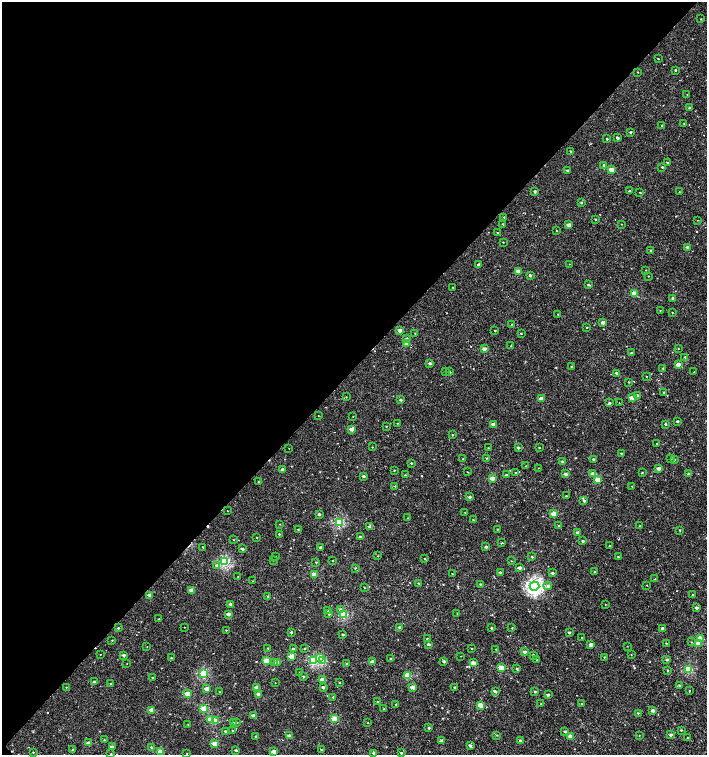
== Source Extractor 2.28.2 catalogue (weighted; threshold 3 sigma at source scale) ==
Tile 5 of 4 x 4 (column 1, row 2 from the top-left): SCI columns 252-1661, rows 3011-4515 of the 6043 x 6058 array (HDU 1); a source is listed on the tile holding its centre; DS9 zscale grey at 2 x 2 block average (1 PNG px = mean of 2 x 2 image px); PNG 709 x 757 px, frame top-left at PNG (2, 2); each listed source drawn as its Kron ellipse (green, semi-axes under 4 px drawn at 4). Shown black and unused: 49% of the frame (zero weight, under 2 of 3 exposures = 2% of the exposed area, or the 3 px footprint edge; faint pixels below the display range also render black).
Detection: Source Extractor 2.28.2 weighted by HDU 2 'WHT'; one run over the whole footprint, this tile lists its part. Background -4.39e-05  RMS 0.0026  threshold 0.0116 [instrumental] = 3 sigma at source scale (4.5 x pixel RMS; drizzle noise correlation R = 1.50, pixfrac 1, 0.0396/0.0396 arcsec/px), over >= 5 px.
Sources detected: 320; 3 cosmic-ray / hot-pixel residue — neither listed nor drawn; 1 coinciding with a brighter row at this scale — not listed separately; the other 316 listed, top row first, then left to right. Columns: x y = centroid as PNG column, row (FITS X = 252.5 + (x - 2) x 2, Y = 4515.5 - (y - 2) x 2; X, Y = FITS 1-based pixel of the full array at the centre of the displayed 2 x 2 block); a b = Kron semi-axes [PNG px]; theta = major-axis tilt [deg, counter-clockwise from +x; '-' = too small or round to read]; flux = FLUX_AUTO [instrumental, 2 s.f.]
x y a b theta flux
701 19 2 2 - 0.34
658 59 2 2 - 0.43
675 70 2 2 - 0.71
638 72 2 2 - 0.26
687 95 2 2 - 0.21
689 108 2 2 - 0.92
684 123 2 2 - 0.28
662 125 2 2 - 0.44
630 132 2 2 - 0.76
617 138 2 2 - 1.5
607 139 2 2 - 0.82
570 151 2 2 - 0.46
667 163 3 2 - 0.46
604 165 2 2 - 0.86
662 167 2 2 - 0.55
611 169 3 2 - 7.7
567 170 2 2 - 0.93
535 191 2 2 - 1.4
630 191 3 2 - 0.61
640 192 2 2 - 0.47
679 192 2 2 - 0.22
581 202 3 3 - 0.67
504 217 2 2 - 0.52
595 219 2 2 - 0.5
698 220 2 2 - 0.27
503 224 2 2 - 0.47
622 224 3 2 - 0.22
569 225 2 2 - 3.8
557 231 2 2 - 0.27
497 232 2 2 - 0.35
503 242 2 2 - 0.28
687 247 2 2 - 1.6
651 250 2 2 - 2
478 264 2 2 - 1.3
569 264 2 2 - 0.19
646 270 2 2 - 0.22
518 271 3 2 - 4.2
530 275 3 2 - 1.2
648 276 2 2 - 0.29
588 285 3 2 - 0.8
453 287 2 2 - 0.31
634 294 3 2 - 11
673 298 2 2 - 1.8
660 311 2 2 - 0.24
672 312 2 2 - 0.33
558 314 2 2 - 0.2
603 322 2 2 - 3.9
512 325 2 2 - 0.6
587 327 2 2 - 0.67
400 330 3 2 - 3.1
495 330 2 2 - 0.45
415 333 2 2 - 0.22
521 334 2 2 - 0.37
407 338 3 3 - 0.68
407 343 3 2 - 4.2
511 346 3 2 - 0.38
484 349 3 2 - 3.1
678 349 2 2 - 0.22
632 353 2 2 - 1.7
685 357 3 2 - 0.69
430 363 2 2 - 1.6
678 365 2 2 - 5.2
571 366 2 2 - 0.35
663 368 2 2 - 0.34
445 371 2 2 - 0.27
450 372 2 2 - 1.1
694 372 2 2 - 0.29
617 373 2 2 - 3
646 376 2 2 - 0.27
629 382 2 2 - 0.41
664 392 2 2 - 0.4
637 396 2 2 - 2.1
346 397 2 2 - 0.24
632 398 3 2 - 3.4
541 399 3 2 - 4.7
401 400 2 2 - 0.89
609 403 2 2 - 1.1
619 403 2 2 - 0.27
318 416 2 2 - 0.17
353 416 2 2 - 0.23
677 421 2 2 - 1.1
398 423 2 2 - 0.34
493 424 2 2 - 1.9
665 424 2 2 - 0.81
386 426 2 2 - 0.31
352 429 2 2 - 4.4
452 435 2 2 - 0.41
657 444 2 2 - 0.32
372 447 2 2 - 0.27
289 448 2 2 - 0.19
488 448 2 2 - 0.3
518 448 2 2 - 1.3
539 448 2 2 - 0.45
621 453 2 2 - 0.39
486 458 2 2 - 0.44
671 458 3 2 - 0.37
463 459 2 2 - 0.28
593 459 2 2 - 0.82
674 459 2 2 - 1.2
562 461 2 2 - 1.3
411 463 2 2 - 0.65
526 466 2 2 - 0.31
538 468 2 2 - 0.22
659 468 2 2 - 4.3
283 470 2 2 - 3.5
394 470 2 2 - 0.33
468 472 2 2 - 0.32
515 473 2 2 - 0.42
642 473 2 2 - 0.46
566 474 2 2 - 2.2
592 474 3 2 - 3.1
689 474 3 3 - 1.5
405 475 2 2 - 0.33
506 475 2 2 - 0.94
363 476 3 2 - 1.3
492 478 3 2 - 5.2
597 480 3 2 - 6.9
258 482 2 2 - 0.32
395 486 2 2 - 0.37
632 486 2 2 - 0.32
566 496 2 2 - 0.46
470 497 2 2 - 1.6
584 501 3 3 - 1.2
227 511 2 2 - 0.2
465 512 2 2 - 0.23
319 514 2 2 - 1.4
554 514 3 2 - 9.9
407 518 2 2 - 0.26
473 520 2 2 - 0.36
339 522 3 3 - 34
280 524 2 2 - 0.26
370 526 3 2 - 2.3
559 526 2 2 - 0.33
640 526 2 2 - 0.57
298 529 2 2 - 0.38
497 529 2 2 - 0.28
680 530 2 2 - 0.44
578 533 2 2 - 2.8
279 534 2 2 - 0.77
257 537 2 2 - 0.36
360 537 2 2 - 1.9
234 540 2 2 - 0.2
583 541 2 2 - 0.97
502 543 3 2 - 0.54
610 546 2 2 - 0.26
203 547 2 2 - 0.34
320 547 2 2 - 1.1
486 547 2 2 - 1.6
242 549 2 2 - 1.6
378 556 2 2 - 0.26
276 557 2 2 - 0.17
532 557 2 2 - 0.61
618 557 2 2 - 0.38
425 558 2 2 - 0.34
273 560 2 2 - 0.28
333 561 2 2 - 0.41
511 561 2 2 - 0.27
225 562 3 3 - 40
316 562 2 2 - 0.38
217 565 4 3 - 1.2
355 568 2 2 - 0.37
520 568 2 2 - 2.6
500 572 2 2 - 0.51
594 572 2 2 - 0.39
552 573 2 2 - 1.7
314 574 3 2 - 7.2
452 574 2 2 - 0.27
238 577 2 2 - 0.19
655 579 2 2 - 0.88
253 581 2 2 - 0.27
418 583 3 2 - 0.35
480 584 2 2 - 0.55
647 585 2 2 - 0.25
534 586 5 4 - 110
548 586 4 4 - 1.2
364 588 2 2 - 0.32
192 590 3 2 - 4.8
693 594 2 2 - 0.47
150 595 3 2 - 3.9
268 596 3 2 - 0.56
231 604 3 2 - 1.7
605 604 2 2 - 0.23
696 608 2 2 - 1.8
328 610 2 2 - 0.41
340 610 3 3 - 1.2
457 613 2 2 - 0.2
229 614 3 2 - 2.8
329 614 3 2 - 0.62
344 614 3 3 - 26
159 619 2 2 - 0.41
184 627 2 2 - 0.25
399 627 3 3 - 0.83
118 628 3 2 - 0.55
491 628 3 2 - 0.54
512 628 2 2 - 0.29
662 628 3 2 - 0.99
226 630 2 2 - 0.36
291 632 3 2 - 0.7
569 633 2 2 - 0.79
343 635 2 2 - 0.92
581 637 2 2 - 0.22
701 638 3 2 - 8.2
427 639 3 2 - 0.79
112 640 2 2 - 0.31
691 642 2 2 - 0.31
666 643 2 2 - 0.27
698 643 3 3 - 5.3
429 644 3 2 - 1.2
591 644 2 2 - 3
627 646 2 2 - 0.19
147 647 2 2 - 0.2
268 648 2 2 - 0.4
304 648 2 2 - 0.33
471 648 2 2 - 0.37
293 649 2 2 - 1.1
496 649 2 2 - 0.28
525 652 2 2 - 1.9
100 654 2 2 - 0.24
124 655 2 2 - 1.6
533 655 2 2 - 0.56
631 655 2 2 - 0.19
292 656 3 2 - 9.9
461 656 2 2 - 0.17
604 657 2 2 - 0.35
171 658 2 2 - 0.46
319 658 4 3 - 4.6
390 659 3 2 - 0.37
667 659 3 3 - 1.3
537 660 2 2 - 0.3
267 661 3 2 - 12
313 661 3 3 - 28
322 661 3 3 - 16
444 661 3 2 - 0.89
278 662 3 3 - 1
372 662 3 2 - 4.9
274 663 3 3 - 0.77
473 663 3 2 - 4.6
127 664 2 2 - 0.2
347 664 2 2 - 0.69
501 668 3 2 - 10
517 669 3 2 - 0.72
688 669 3 3 - 26
668 670 3 2 - 0.46
300 672 2 2 - 0.31
203 674 3 3 - 26
408 675 3 3 - 14
303 676 2 2 - 0.79
152 677 2 2 - 0.38
323 679 3 2 - 6.3
94 682 2 2 - 1.7
339 682 2 2 - 0.34
275 683 2 2 - 0.2
110 684 2 2 - 0.32
680 686 2 2 - 1.8
66 687 2 2 - 0.28
256 687 2 2 - 3
323 687 2 2 - 1.7
413 687 3 2 - 4
454 687 2 2 - 0.54
207 689 3 2 - 4.2
689 690 3 2 - 0.43
219 692 2 2 - 0.3
495 692 3 2 - 0.7
535 692 3 2 - 0.88
188 694 3 2 - 9.3
258 694 2 2 - 2.4
548 695 2 2 - 1.4
333 697 2 2 - 0.49
378 702 3 2 - 0.57
396 704 2 2 - 0.55
541 704 2 2 - 0.21
582 704 3 2 - 0.32
481 705 3 2 - 7.9
204 708 3 3 - 13
384 709 2 2 - 0.46
152 710 3 2 - 6.9
653 710 2 2 - 2.6
638 713 2 2 - 0.45
253 715 2 2 - 2.8
334 719 3 3 - 13
211 720 3 3 - 10
215 721 3 3 - 7.2
237 722 2 2 - 0.33
234 723 3 2 - 1
368 723 2 2 - 0.28
188 724 2 2 - 0.28
429 728 3 2 - 1
681 730 2 2 - 0.48
225 731 2 2 - 0.91
233 731 2 2 - 0.3
565 731 3 2 - 1.2
289 735 2 2 - 1.8
497 735 3 2 - 0.37
639 735 2 2 - 0.22
671 735 2 2 - 1.9
570 736 3 2 - 5.5
256 737 3 2 - 0.61
688 738 2 2 - 1.5
104 740 2 2 - 0.3
442 741 2 2 - 2.4
520 741 3 2 - 1.5
88 743 3 2 - 3.5
214 743 3 2 - 9
470 745 3 2 - 1.5
112 747 3 2 - 1.6
151 747 2 2 - 0.89
73 749 3 2 - 0.78
236 750 2 2 - 0.96
321 750 2 2 - 0.41
33 752 3 2 - 0.37
160 752 3 3 - 11
274 752 2 2 - 3.9
187 753 2 2 - 0.27
374 753 3 2 - 1.3
401 753 2 2 - 0.82
111 754 2 2 - 0.31
Isophote crosses this tile's border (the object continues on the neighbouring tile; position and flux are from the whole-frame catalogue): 1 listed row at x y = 374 753
Diffuse or blended objects may show on this block-average render without a row.